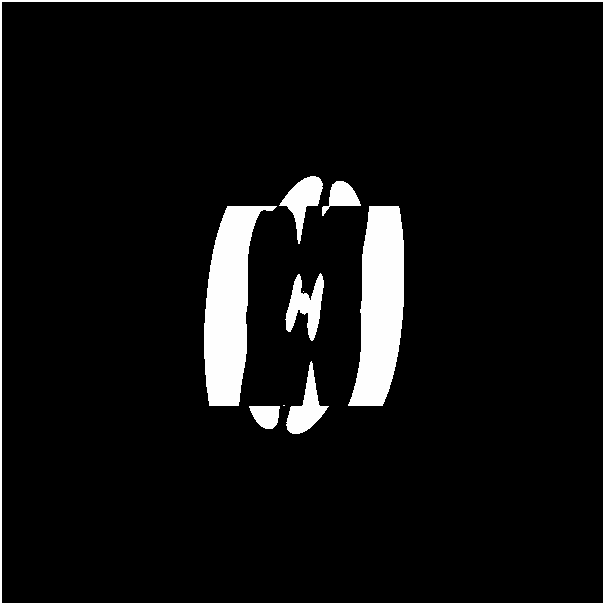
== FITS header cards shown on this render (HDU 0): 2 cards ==
NAXIS1  =                  601
NAXIS2  =                  601

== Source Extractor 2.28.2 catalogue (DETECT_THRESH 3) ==
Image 601 x 601 px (HDU 0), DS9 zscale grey, 1 PNG px = 1 image px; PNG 605 x 605 px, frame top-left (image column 1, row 601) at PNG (2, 2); no overlay
Background 0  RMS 1.4e-44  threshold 4.20e-44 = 3 sigma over >= 5 px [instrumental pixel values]
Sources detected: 6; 4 with non-positive FLUX_AUTO (blend fragments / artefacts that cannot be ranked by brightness) are not listed; the other 2 listed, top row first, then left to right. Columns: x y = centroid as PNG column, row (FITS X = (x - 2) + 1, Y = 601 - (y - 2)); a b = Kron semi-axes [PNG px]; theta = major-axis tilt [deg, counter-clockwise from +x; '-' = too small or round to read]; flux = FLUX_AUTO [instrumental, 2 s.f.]
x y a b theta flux
304 304 16 8 85 8.7e+00
271 407 6 2 0 6.3e-16
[4 non-positive-flux detections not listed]